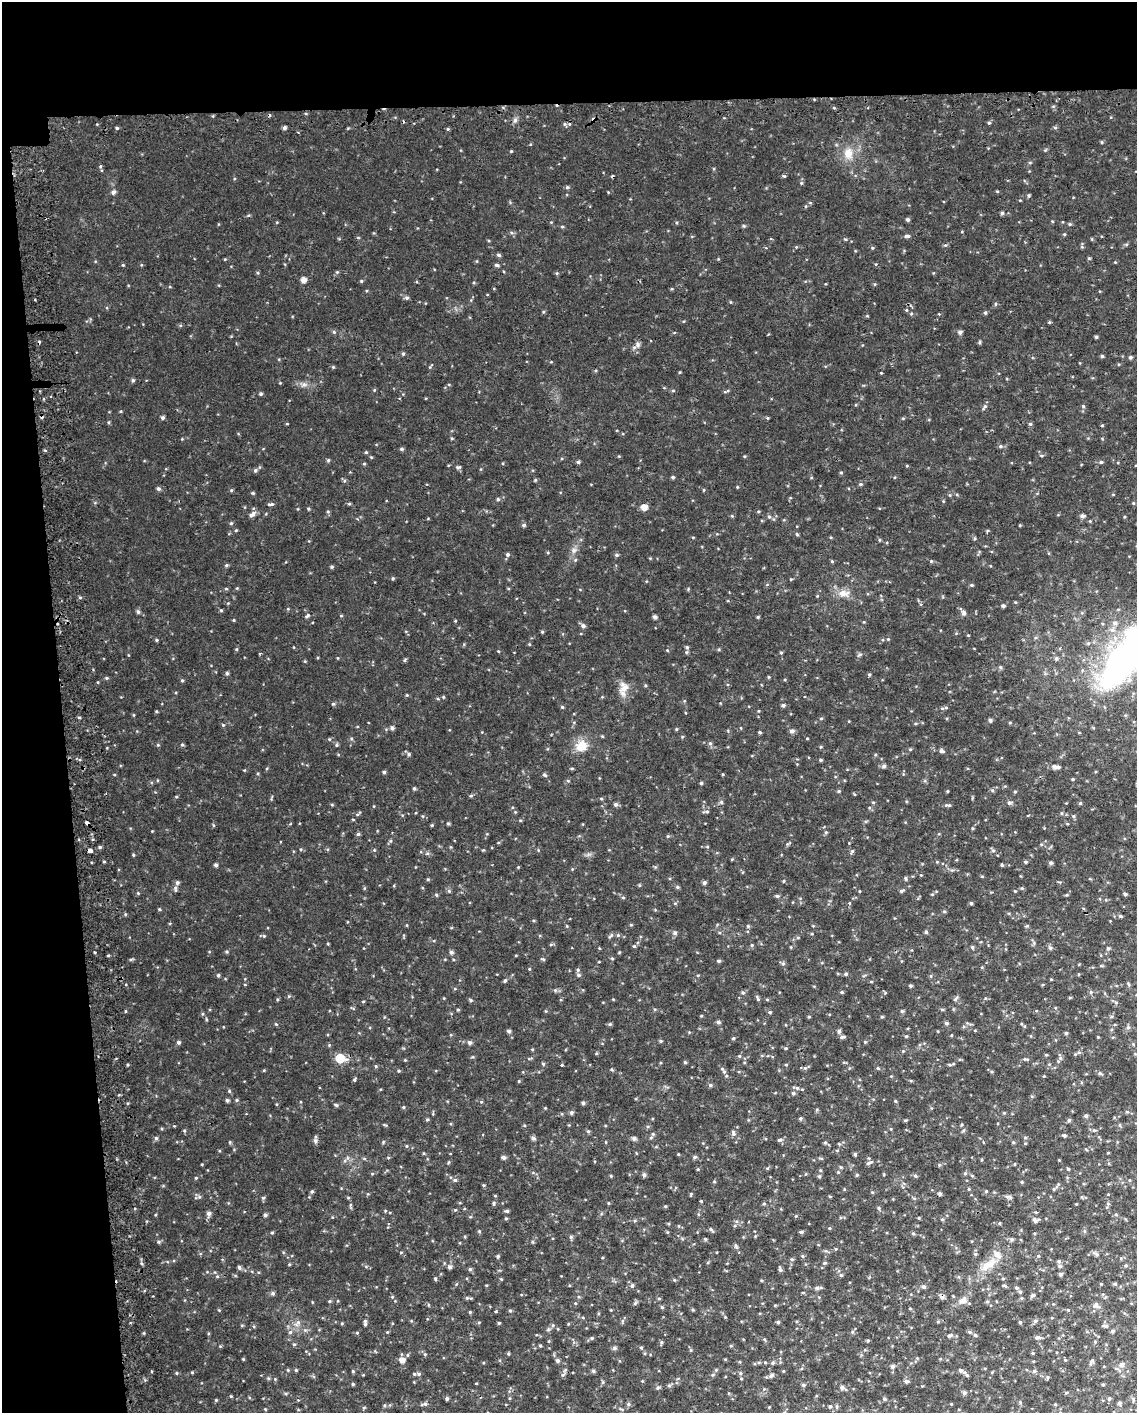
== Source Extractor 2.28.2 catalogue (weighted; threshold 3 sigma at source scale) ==
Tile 1 of 4 x 3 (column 1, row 1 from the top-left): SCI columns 36-1170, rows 2856-4266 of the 4612 x 4344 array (HDU 1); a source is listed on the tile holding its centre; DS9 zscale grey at full resolution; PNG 1139 x 1415 px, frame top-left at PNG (2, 2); no overlay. Shown black and unused: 13% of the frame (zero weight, under 2 of 3 exposures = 3% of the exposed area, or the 3 px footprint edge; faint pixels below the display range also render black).
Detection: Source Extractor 2.28.2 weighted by HDU 2 'WHT'; one run over the whole footprint, this tile lists its part. Background 0.0452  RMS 0.0089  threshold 0.0402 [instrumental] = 3 sigma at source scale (4.5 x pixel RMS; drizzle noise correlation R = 1.50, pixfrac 1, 0.0396/0.0396 arcsec/px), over >= 5 px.
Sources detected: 299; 5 cosmic-ray / hot-pixel residue — not listed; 3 inside a brighter listed object's ellipse — not listed separately; the other 291 listed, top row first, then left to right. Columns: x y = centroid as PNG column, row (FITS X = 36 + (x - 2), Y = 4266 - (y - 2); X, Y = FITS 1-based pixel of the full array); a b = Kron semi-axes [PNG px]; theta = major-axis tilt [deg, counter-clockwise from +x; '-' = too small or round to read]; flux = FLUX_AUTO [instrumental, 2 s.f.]
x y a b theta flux
515 120 6 5 - 1.6
989 123 4 4 - 0.95
117 128 4 4 - 0.81
284 128 5 4 - 1.5
1055 128 5 3 - 0.84
1102 142 5 3 - 0.76
848 153 13 11 72 7.9
567 187 5 3 - 0.82
113 192 5 5 - 1.9
1002 213 4 4 - 1.2
908 220 5 4 - 1.3
1070 224 5 4 - 0.83
907 236 8 4 6 1.5
499 255 5 4 - 1.4
1089 258 5 3 - 0.74
123 265 3 3 - 0.63
497 265 5 4 - 1.4
337 272 4 4 - 0.79
303 280 5 5 - 4.2
361 281 5 3 - 0.73
407 298 6 4 0 1.2
906 310 5 3 - 0.7
985 313 4 4 - 1
960 332 5 5 - 1.9
1096 337 4 4 - 0.95
638 345 8 5 -84 2
403 354 4 4 - 1
1102 356 4 4 - 1
1130 357 5 4 - 1.2
333 367 4 4 - 0.76
133 380 5 4 - 1.1
261 394 5 4 - 1.1
1083 406 4 4 - 0.79
163 418 5 5 - 1.3
1030 424 5 4 - 0.98
1102 425 4 3 - 0.61
1000 446 5 4 - 1
402 449 5 4 - 1.1
366 452 5 3 - 0.73
328 460 5 3 - 0.82
578 462 4 4 - 1.2
1101 462 4 4 - 0.99
458 467 7 4 -6 1.3
841 473 4 3 - 0.68
673 477 4 4 - 0.96
860 484 5 4 - 0.97
158 489 5 5 - 1.5
498 499 4 4 - 1.1
271 504 7 4 12 1.3
349 504 5 3 - 0.79
644 507 6 5 - 5.7
252 514 11 5 46 2.8
1082 516 5 5 - 1.9
769 517 5 3 - 0.99
231 523 4 4 - 0.88
524 525 5 4 - 1.2
508 554 5 5 - 1.4
617 555 5 4 - 1.2
226 565 5 4 - 0.97
332 567 4 4 - 0.95
971 585 5 3 - 0.77
226 589 5 3 - 0.7
843 593 11 9 -15 5.4
1003 606 4 4 - 1.3
138 612 5 5 - 1.2
963 613 7 6 - 2.1
307 616 7 3 53 1
655 617 4 4 - 2
234 620 4 3 - 0.67
583 626 6 5 - 1.8
156 640 5 3 - 0.8
687 647 5 5 - 1
781 653 5 3 - 0.72
1056 658 5 4 - 1.2
1122 659 74 28 60 180
227 673 5 4 - 1.2
869 674 5 3 - 0.79
182 680 5 3 - 0.81
624 688 13 8 37 5.2
333 704 4 4 - 0.97
783 705 5 4 - 1.2
562 707 4 4 - 0.87
990 720 6 4 -46 1
223 725 4 4 - 0.75
392 728 5 4 - 1.7
792 731 6 5 - 2
760 732 4 3 - 1
710 743 5 4 - 1
182 745 5 3 - 0.84
337 745 5 3 - 0.82
582 746 16 12 20 9.5
942 751 7 4 -13 1.4
409 754 5 4 - 1.1
820 760 4 4 - 0.88
884 766 6 4 15 1.7
1055 767 9 5 -5 2.8
384 772 4 4 - 1.1
544 774 6 4 -1 1
568 781 5 3 - 0.68
701 783 4 4 - 0.91
414 788 4 4 - 0.98
721 802 5 3 - 0.94
1009 803 6 4 0 1.2
616 804 5 5 - 1.5
948 805 10 3 -4 1.1
707 811 5 3 - 1.1
87 823 4 3 - 3.7
448 823 5 3 - 0.85
358 834 5 4 - 1.2
100 847 4 4 - 1.1
89 850 5 3 - 7.2
993 850 5 3 - 1.1
852 851 5 3 - 0.98
133 855 5 3 - 0.72
1025 862 4 3 - 1.1
1051 863 5 4 - 1.3
216 865 4 4 - 1.5
1002 865 4 3 - 0.9
177 883 5 5 - 1.6
704 883 5 4 - 1.6
677 887 6 3 -71 0.89
175 889 10 3 -90 1.3
449 891 6 3 -72 0.95
901 891 5 4 - 1.1
1125 894 6 3 -45 0.98
436 895 5 3 - 0.78
777 896 5 4 - 1.2
971 903 4 4 - 1
1120 916 4 4 - 0.98
748 926 5 3 - 0.79
926 932 4 4 - 1.1
675 933 5 5 - 1.7
611 935 6 4 55 1.2
634 946 4 3 - 0.75
972 947 5 3 - 0.81
1050 948 5 4 - 1.2
1108 948 5 4 - 1.1
451 952 5 5 - 1.6
612 958 4 3 - 0.72
543 959 5 3 - 0.86
718 961 5 4 - 1
783 964 6 4 0 1.1
578 970 5 4 - 1.2
846 974 5 4 - 1.1
218 975 4 4 - 1.1
579 975 5 4 - 1.2
505 981 5 4 - 1
910 986 5 4 - 0.99
842 992 4 4 - 0.87
1091 992 5 5 - 1.1
743 993 5 3 - 1
758 999 7 3 -71 1.1
471 1000 4 4 - 0.94
458 1010 5 3 - 0.78
902 1011 5 5 - 0.95
770 1012 5 4 - 1
718 1022 5 4 - 1.4
946 1023 5 4 - 1.2
1128 1027 5 5 - 1.4
509 1031 5 4 - 1.5
839 1031 5 5 - 1.3
1066 1033 4 4 - 1
906 1036 5 3 - 0.79
843 1037 7 4 15 1.3
733 1038 4 3 - 0.94
661 1041 4 4 - 0.93
178 1042 4 4 - 1.6
470 1042 5 5 - 1.8
340 1058 6 5 - 27
1060 1058 6 5 - 1.5
685 1062 4 4 - 0.92
562 1065 3 3 - 0.81
878 1068 5 3 - 0.79
710 1085 5 4 - 1.1
229 1091 4 4 - 0.79
793 1093 5 4 - 1.3
227 1100 5 4 - 1.3
237 1100 5 3 - 0.88
583 1103 4 4 - 1.3
336 1105 6 3 -43 0.97
571 1112 5 5 - 1.4
1086 1116 5 4 - 1.4
800 1118 5 4 - 1.1
427 1119 5 3 - 0.78
1069 1120 5 5 - 1.2
588 1131 5 4 - 0.92
733 1133 7 5 -83 1.8
1064 1135 4 4 - 1.2
156 1138 4 4 - 1.3
533 1138 6 5 - 1.6
634 1138 5 5 - 1.8
780 1140 6 4 19 1.2
315 1141 5 5 - 1.8
1108 1153 4 2 - 0.57
678 1154 4 3 - 0.62
855 1154 5 4 - 1
504 1157 5 5 - 1.6
695 1157 5 4 - 1.4
869 1163 10 4 22 1.7
939 1165 5 4 - 0.88
1068 1169 4 4 - 0.75
965 1173 5 4 - 1
644 1175 5 5 - 1.5
857 1175 4 4 - 0.9
455 1180 5 5 - 1.3
1022 1182 5 3 - 0.66
1054 1189 5 3 - 0.74
312 1191 4 4 - 1.1
940 1193 4 4 - 1.5
495 1196 4 3 - 0.63
1007 1197 7 4 -1 1.6
879 1208 5 3 - 0.93
507 1211 5 4 - 1.2
209 1213 5 5 - 2.1
265 1215 4 4 - 1.6
506 1218 5 3 - 0.7
1035 1220 6 5 - 1.9
801 1232 4 4 - 1.1
571 1237 5 5 - 1.1
705 1239 4 3 - 0.79
159 1242 5 3 - 0.89
1096 1254 6 4 -44 1.3
498 1256 4 4 - 0.89
792 1259 5 3 - 0.88
825 1263 5 4 - 0.91
989 1265 23 8 34 11
1060 1266 5 5 - 1.2
239 1267 5 4 - 1.5
450 1267 5 5 - 1.8
470 1269 5 4 - 1.1
780 1270 5 5 - 1.5
1060 1274 5 4 - 1.3
841 1275 5 4 - 0.89
435 1279 5 3 - 0.8
1115 1284 5 3 - 0.85
632 1285 5 4 - 1.3
1004 1286 6 3 -20 1
924 1287 5 5 - 1.5
817 1288 5 5 - 1.3
1016 1288 5 4 - 1.2
1020 1292 5 4 - 1.1
273 1293 6 5 - 1.4
1032 1295 6 4 36 1.5
659 1298 5 3 - 0.79
963 1300 13 9 15 4.6
1096 1305 8 6 35 2.3
662 1307 5 4 - 0.98
510 1311 5 3 - 0.81
470 1312 4 4 - 0.71
1035 1321 5 5 - 1.3
298 1322 6 5 - 1.8
778 1322 4 4 - 1.2
1020 1322 4 4 - 0.78
365 1323 8 4 -89 1.6
499 1323 4 4 - 0.8
1112 1331 5 4 - 1.4
290 1332 4 4 - 1.1
975 1335 5 4 - 1.1
949 1336 9 4 26 1.4
1038 1337 9 4 0 1.6
592 1338 5 3 - 0.77
868 1340 5 3 - 0.85
540 1346 5 3 - 0.8
641 1347 5 3 - 0.83
614 1348 5 4 - 1.7
402 1360 6 5 - 3.8
558 1360 5 5 - 1.6
1121 1365 7 5 -1 2
892 1366 5 5 - 1.7
296 1370 4 4 - 0.79
960 1370 5 5 - 1.4
593 1371 5 4 - 1.2
1034 1371 5 4 - 1.1
419 1374 5 5 - 1.2
563 1374 6 3 20 1.1
967 1375 5 3 - 0.75
771 1376 7 5 44 1.8
906 1381 5 4 - 1.8
353 1384 4 4 - 0.85
803 1385 5 4 - 1.2
1103 1385 4 3 - 0.78
669 1386 6 4 0 1.1
842 1387 5 5 - 2.1
964 1393 5 4 - 1.4
447 1398 5 4 - 1.4
884 1399 4 4 - 1
1109 1399 4 4 - 1
1120 1403 5 4 - 1.3
425 1404 6 5 - 1.5
628 1404 5 5 - 1.3
830 1406 5 4 - 0.97
Overlapping masked pixels (flux is a lower limit): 2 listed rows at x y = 87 823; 89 850
Isophote crosses this tile's border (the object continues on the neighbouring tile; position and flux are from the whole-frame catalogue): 1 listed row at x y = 1122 659
Unlisted compact peaks at least as high as the median listed source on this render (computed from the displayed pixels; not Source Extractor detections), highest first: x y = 255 470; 511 151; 758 617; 784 176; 931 561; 353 1371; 221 610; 263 1198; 574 550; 393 578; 264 936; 159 909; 243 1359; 158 745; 236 649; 192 1372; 253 493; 448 129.